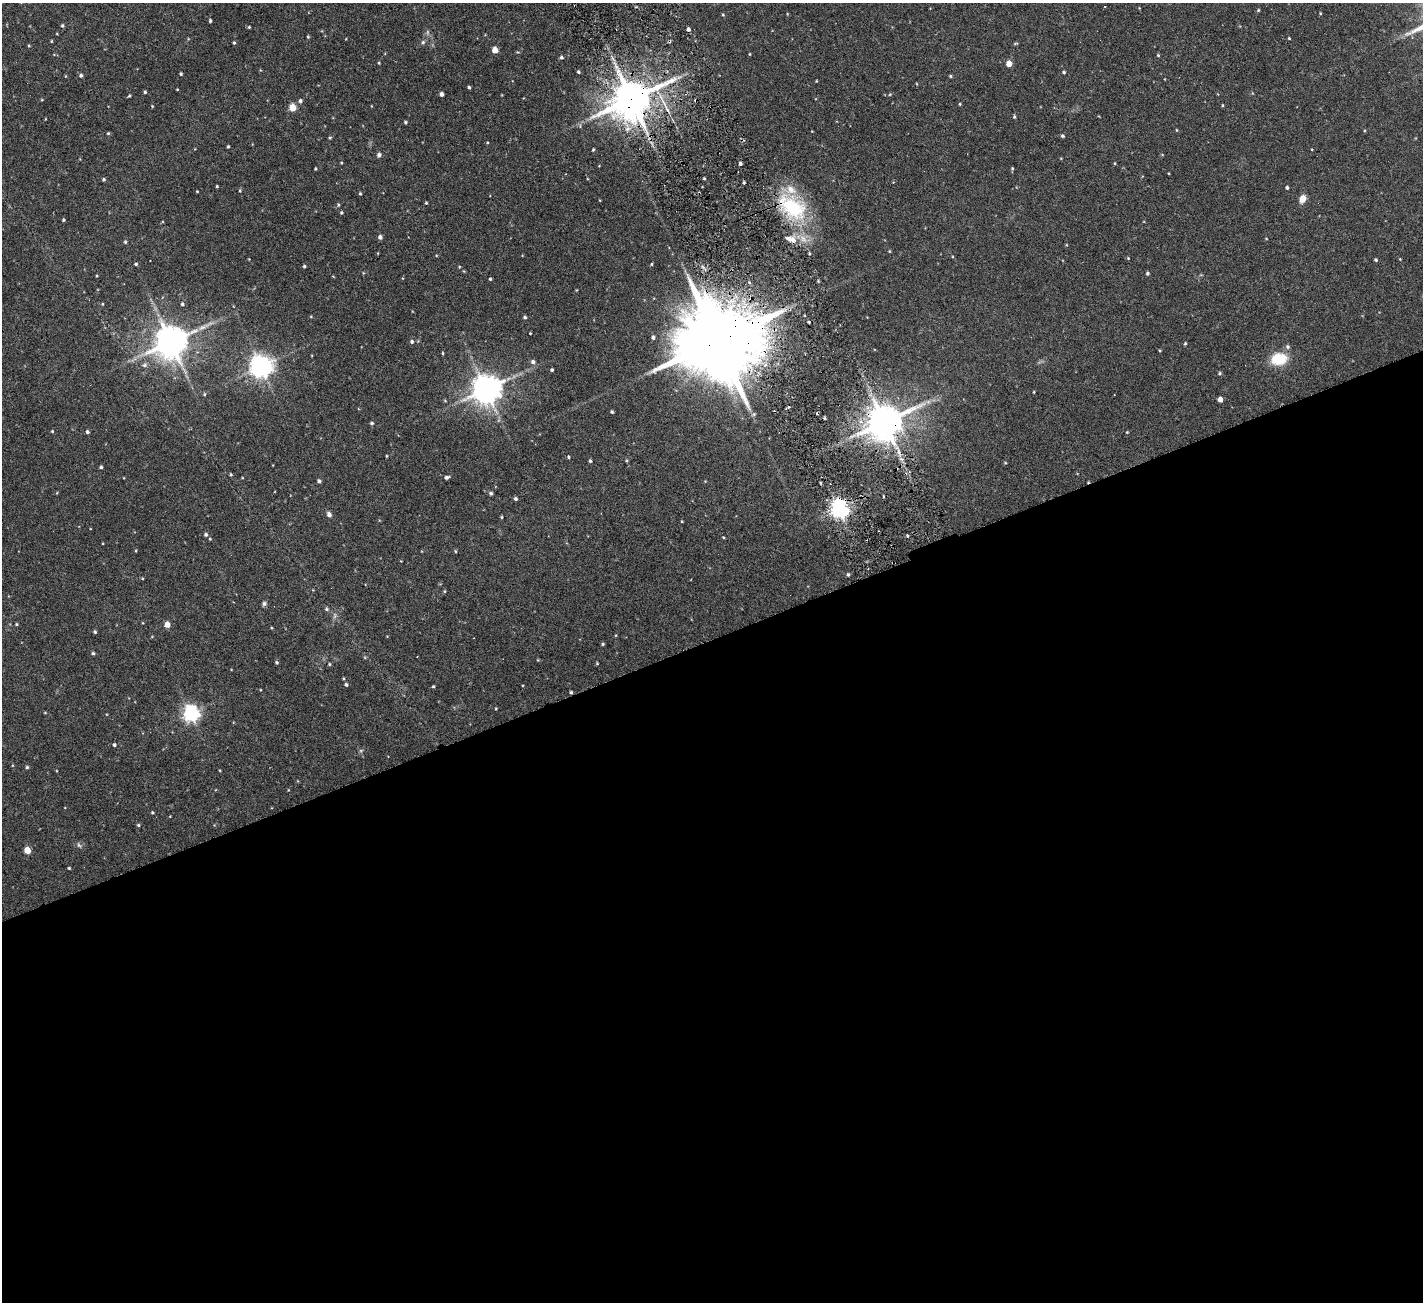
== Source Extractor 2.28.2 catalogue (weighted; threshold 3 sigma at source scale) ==
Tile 15 of 4 x 4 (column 3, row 4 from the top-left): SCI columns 2842-4262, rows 289-1588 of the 5682 x 5642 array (HDU 1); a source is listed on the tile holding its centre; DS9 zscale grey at full resolution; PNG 1425 x 1304 px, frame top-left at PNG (2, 3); no overlay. Shown black and unused: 51% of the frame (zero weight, under 3 of 6 exposures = <1% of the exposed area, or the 3 px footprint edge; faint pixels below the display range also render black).
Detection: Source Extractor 2.28.2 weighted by HDU 2 'WHT'; one run over the whole footprint, this tile lists its part. Background 0.0983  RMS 0.0076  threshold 0.031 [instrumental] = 3 sigma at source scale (4.09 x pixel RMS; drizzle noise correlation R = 1.36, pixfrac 0.8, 0.05/0.05 arcsec/px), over >= 5 px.
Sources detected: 167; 2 too faint to see at this stretch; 5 cosmic-ray / hot-pixel residue — not listed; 2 inside a brighter listed object's ellipse — not listed separately; the other 158 listed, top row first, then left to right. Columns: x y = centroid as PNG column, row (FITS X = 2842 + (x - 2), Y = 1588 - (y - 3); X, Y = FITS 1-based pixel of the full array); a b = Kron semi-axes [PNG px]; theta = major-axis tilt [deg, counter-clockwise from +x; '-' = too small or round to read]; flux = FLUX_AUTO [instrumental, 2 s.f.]
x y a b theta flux
1105 6 3 2 - 0.41
1258 10 4 3 - 0.62
1320 13 4 3 - 0.47
787 14 4 2 - 0.37
723 15 4 4 - 0.54
210 21 3 3 - 0.92
62 26 4 4 - 0.91
249 27 3 3 - 0.58
688 29 4 3 - 1.5
57 34 3 2 - 0.35
308 37 4 4 - 0.58
1289 38 3 3 - 0.5
51 41 4 3 - 0.46
423 42 6 5 - 1.1
234 43 4 3 - 0.66
29 46 4 3 - 0.51
495 50 5 4 - 8
750 54 4 3 - 0.38
1158 55 4 3 - 0.58
561 57 4 4 - 0.97
379 63 4 3 - 0.47
1009 63 4 4 - 6.8
578 72 3 3 - 0.87
1064 72 4 3 - 0.77
181 74 3 3 - 0.72
81 75 5 5 - 1.1
951 76 4 3 - 0.71
816 81 4 2 - 0.38
469 87 3 3 - 0.92
145 92 3 3 - 0.88
441 94 4 4 - 2.1
686 94 4 3 - 0.65
129 96 5 3 - 0.6
631 99 13 10 29 1700
300 101 5 4 - 1.4
960 104 3 3 - 0.51
1222 105 4 3 - 0.48
152 106 4 2 - 0.42
292 107 5 5 - 14
667 109 26 4 -63 5.6
1014 117 4 3 - 0.74
405 122 4 3 - 0.76
1176 130 4 3 - 0.44
108 133 4 3 - 0.62
1062 136 4 4 - 0.88
330 138 4 4 - 0.66
228 146 3 3 - 0.67
593 150 3 3 - 0.68
379 155 5 4 - 1.9
341 163 4 3 - 0.45
740 163 4 3 - 1.3
1115 163 4 3 - 0.42
1012 168 4 4 - 0.57
315 169 3 2 - 0.53
704 178 3 2 - 0.59
104 179 4 4 - 0.82
217 186 3 2 - 0.54
1287 187 3 3 - 0.95
197 191 3 2 - 0.45
240 191 4 3 - 0.61
360 193 4 3 - 0.6
1303 199 8 6 75 4.9
426 203 3 3 - 0.59
338 205 5 4 - 0.64
793 207 47 27 -40 42
341 213 4 4 - 0.7
64 220 3 3 - 0.74
380 237 4 4 - 1.7
791 239 15 7 -17 4.8
1266 239 4 3 - 0.38
125 242 4 4 - 0.85
889 251 4 3 - 0.47
809 253 4 3 - 0.57
1128 258 4 3 - 0.43
1400 259 3 3 - 0.37
1376 260 3 3 - 0.74
136 264 4 3 - 0.72
651 264 3 3 - 0.55
304 266 4 3 - 0.77
1147 273 4 4 - 1
97 276 3 3 - 0.47
490 279 3 3 - 0.67
103 304 4 3 - 0.46
182 304 4 4 - 0.91
311 317 4 3 - 0.48
525 317 4 4 - 0.92
530 333 2 2 - 0.44
653 337 4 4 - 1.1
412 341 5 5 - 1.2
717 341 28 20 20 9600
171 342 9 9 - 1200
1185 343 4 3 - 0.68
1288 347 6 5 - 1.3
1160 351 4 3 - 0.49
443 353 4 3 - 0.57
1279 359 18 13 7 15
533 362 6 5 - 1.9
144 365 7 6 - 1.5
261 366 7 7 - 490
552 370 3 3 - 0.84
1220 373 5 4 - 0.79
486 389 10 8 25 920
1034 392 4 2 - 0.45
204 394 5 4 - 0.62
1220 399 4 4 - 4
445 401 5 3 - 0.47
788 407 4 3 - 0.79
612 412 3 3 - 0.81
884 422 11 9 29 1500
372 423 4 4 - 0.92
52 431 4 4 - 0.53
87 432 4 4 - 1.2
1127 432 3 2 - 0.41
387 456 4 2 - 0.47
568 457 4 3 - 0.64
590 461 4 3 - 0.85
1005 463 4 4 - 0.49
101 467 4 3 - 1
231 474 4 3 - 0.63
447 477 6 4 22 1.3
319 481 4 4 - 1.3
491 493 4 4 - 1.1
515 499 4 3 - 1.1
839 509 7 6 - 290
329 514 5 4 - 2.5
502 517 4 3 - 0.54
682 521 3 2 - 0.45
206 535 4 4 - 1.2
908 536 4 2 - 0.59
723 537 4 3 - 0.48
210 539 4 3 - 0.51
455 551 5 3 - 0.53
401 561 3 3 - 0.31
848 574 5 4 - 0.89
444 591 4 4 - 0.59
264 603 6 6 - 1.3
326 609 6 5 - 1
335 616 7 4 71 1.1
17 624 4 3 - 0.61
167 624 5 4 - 7.1
95 632 4 3 - 0.85
603 644 4 3 - 0.7
93 653 4 4 - 0.95
277 662 4 4 - 0.84
597 663 3 3 - 0.53
329 664 4 4 - 0.58
346 684 4 4 - 0.97
433 686 3 3 - 0.6
571 692 3 3 - 0.81
45 713 4 3 - 0.4
191 713 6 6 - 190
114 745 4 3 - 0.97
361 750 6 4 19 0.69
27 767 4 4 - 0.8
152 812 3 3 - 0.62
138 825 5 4 - 0.72
27 850 5 4 - 11
69 868 3 3 - 0.62
Overlapping masked pixels (flux is a lower limit): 6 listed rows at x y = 631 99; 793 207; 717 341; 884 422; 839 509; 571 692